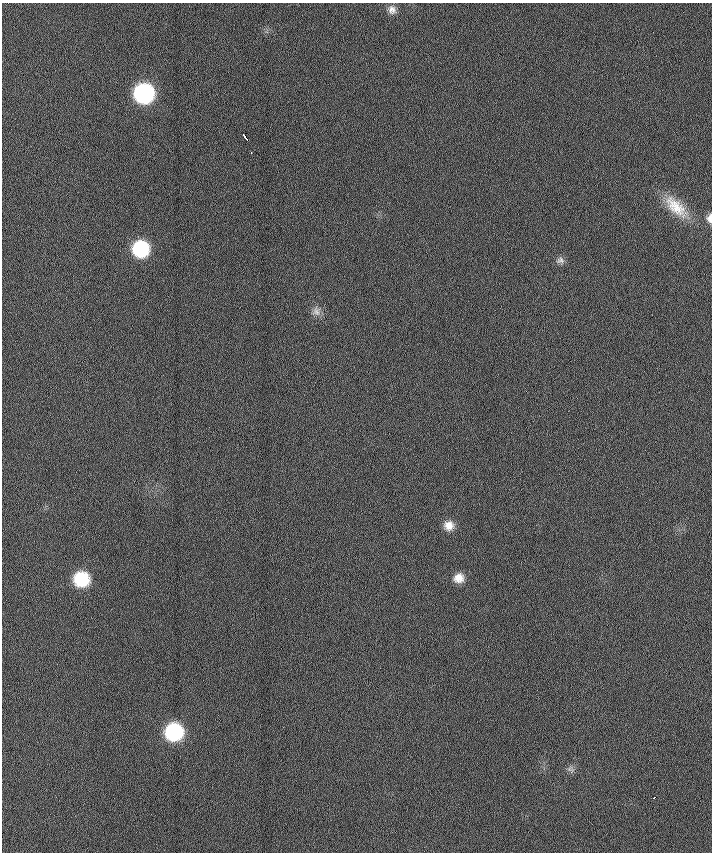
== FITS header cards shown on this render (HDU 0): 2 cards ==
NAXIS1  =                  710 /
NAXIS2  =                  850 /

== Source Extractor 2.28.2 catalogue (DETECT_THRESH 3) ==
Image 710 x 850 px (HDU 0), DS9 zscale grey, 1 PNG px = 1 image px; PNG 714 x 854 px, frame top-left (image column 1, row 850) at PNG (2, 3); no overlay
Background -0.138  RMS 9.5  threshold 28.4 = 3 sigma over >= 5 px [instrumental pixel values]
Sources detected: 15; all 15 listed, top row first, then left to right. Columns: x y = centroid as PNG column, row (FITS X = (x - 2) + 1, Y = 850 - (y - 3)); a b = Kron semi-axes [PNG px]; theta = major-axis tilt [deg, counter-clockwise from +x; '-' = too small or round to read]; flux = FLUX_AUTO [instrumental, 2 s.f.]
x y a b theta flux
392 10 11 10 - 3800
144 93 14 13 - 110000
245 137 8 2 -53 3000
251 152 3 2 - 1400
676 207 38 17 -43 21000
710 218 11 7 89 3800
140 249 13 13 - 52000
560 260 11 9 7 2700
316 311 13 10 -89 4200
449 525 12 12 - 7100
459 578 12 11 - 7400
81 579 13 13 - 36000
174 732 14 13 - 67000
570 769 11 8 -29 2600
654 798 3 3 - 1500
At the frame edge (FLAGS 8, measured only in part): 1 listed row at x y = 710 218